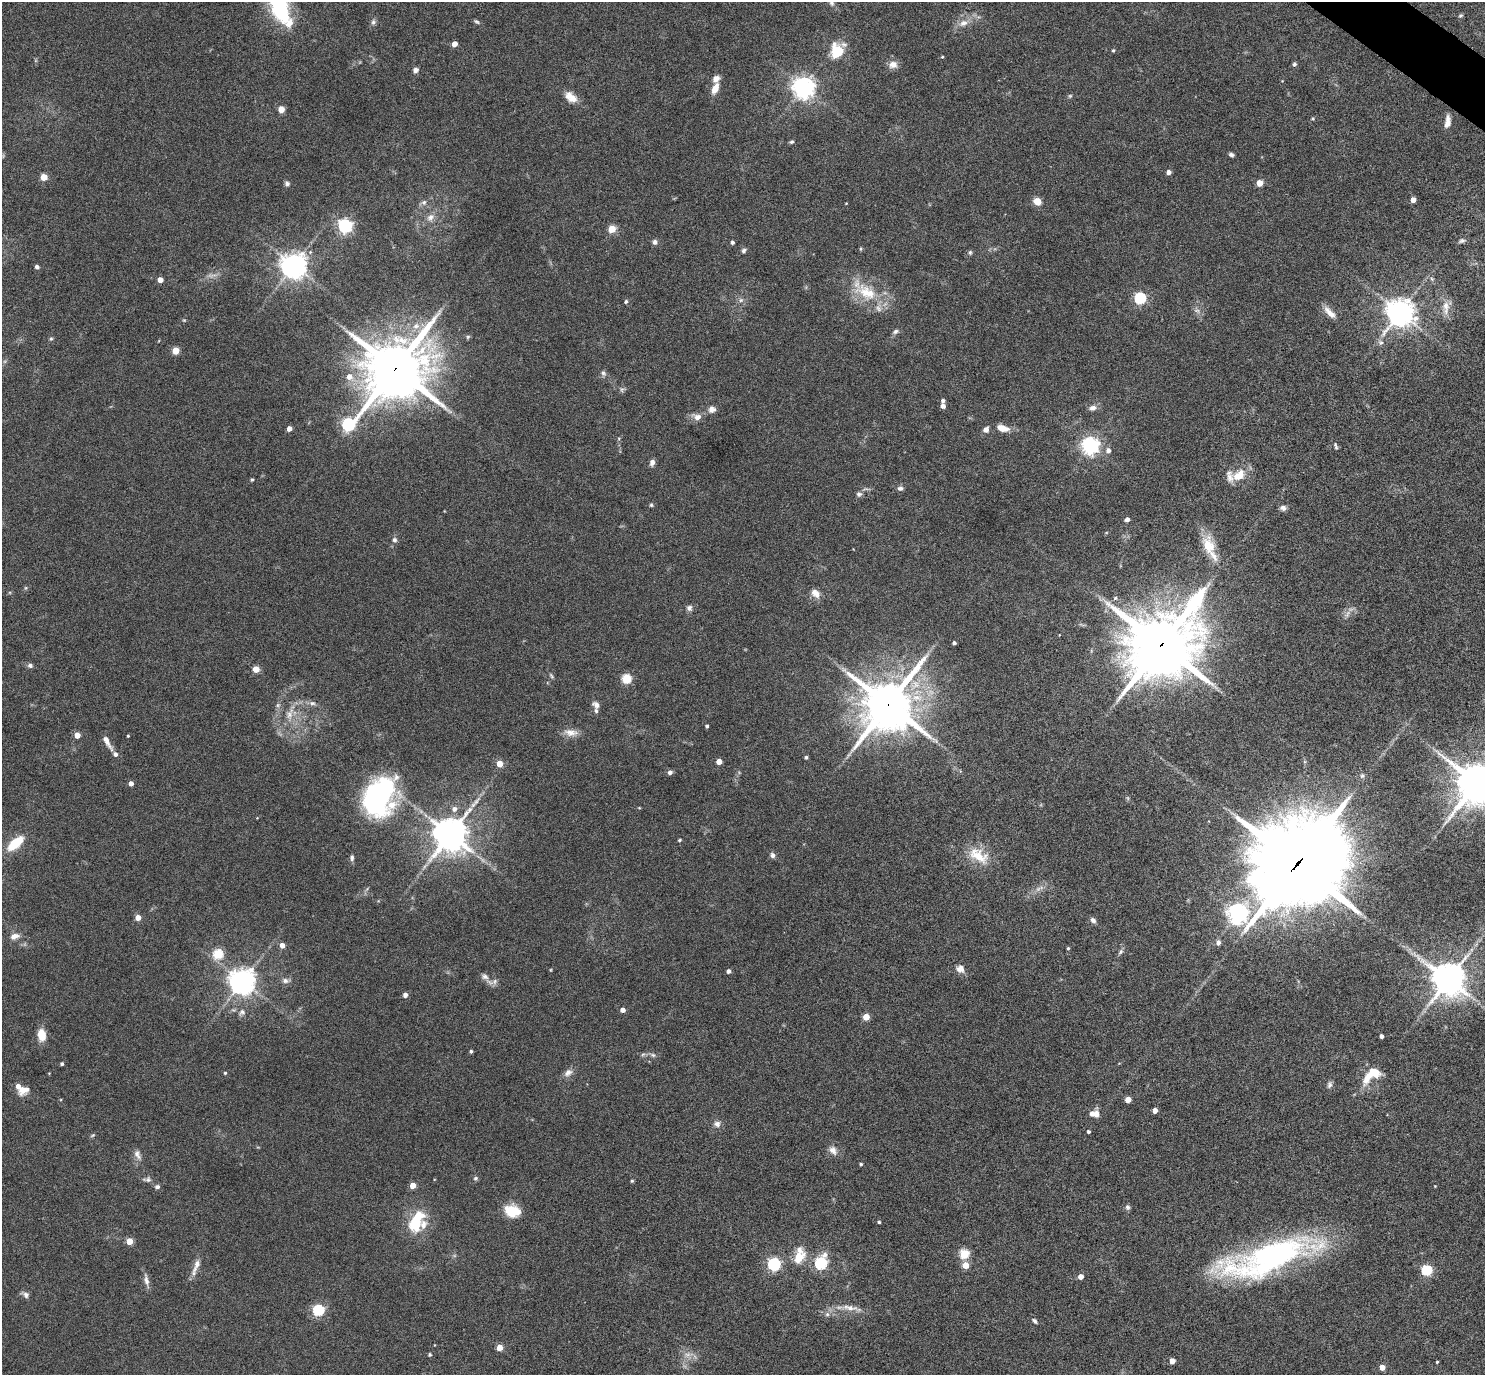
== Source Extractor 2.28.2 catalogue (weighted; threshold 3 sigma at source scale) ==
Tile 10 of 4 x 4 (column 2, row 3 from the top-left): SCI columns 1489-2971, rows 1670-3042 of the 5940 x 5944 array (HDU 1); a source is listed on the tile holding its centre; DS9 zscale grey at full resolution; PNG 1487 x 1377 px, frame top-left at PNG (2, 2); no overlay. Shown black and unused: <1% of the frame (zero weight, under 5 of 9 exposures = <1% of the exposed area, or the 3 px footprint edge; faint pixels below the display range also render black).
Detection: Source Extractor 2.28.2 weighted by HDU 2 'WHT'; one run over the whole footprint, this tile lists its part. Background 0.0429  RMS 0.0039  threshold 0.016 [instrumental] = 3 sigma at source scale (4.09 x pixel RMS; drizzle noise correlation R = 1.36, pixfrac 0.8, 0.05/0.05 arcsec/px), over >= 5 px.
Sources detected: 211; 3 too faint to see at this stretch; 1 long thin detection or spike segment (spike, bleed or trail) — not listed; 14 inside a brighter listed object's ellipse — not listed separately; the other 193 listed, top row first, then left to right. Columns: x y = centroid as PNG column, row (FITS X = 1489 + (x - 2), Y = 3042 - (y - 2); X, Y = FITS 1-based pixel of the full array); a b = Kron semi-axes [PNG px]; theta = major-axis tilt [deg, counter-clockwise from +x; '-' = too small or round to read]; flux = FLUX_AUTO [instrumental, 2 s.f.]
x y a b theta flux
831 3 9 7 -61 1.2
279 6 35 15 -66 36
1461 15 6 4 19 0.54
373 22 8 6 87 0.99
477 22 8 5 -29 0.69
963 23 13 8 23 2.8
454 44 4 4 - 4.2
1113 50 4 4 - 0.51
837 51 17 14 68 10
942 57 4 3 - 0.3
893 64 11 10 - 2.5
1294 64 5 5 - 0.68
415 70 6 6 - 1.4
804 87 7 7 - 280
715 88 13 7 66 4
1070 96 6 5 - 0.51
571 97 17 10 -40 4.1
281 109 4 4 - 5.8
1313 119 5 4 - 0.48
1447 121 16 6 82 2.8
791 142 6 4 10 0.59
1231 155 5 4 - 0.98
1169 172 4 4 - 1.8
44 177 4 4 - 8.3
287 183 7 6 - 0.92
1260 183 5 4 - 5.3
1413 200 4 4 - 3
1037 201 7 6 - 4.3
424 202 8 7 - 1.2
846 203 3 3 - 0.25
430 217 12 8 39 2.4
345 226 6 6 - 85
612 229 5 5 - 10
1462 241 7 6 - 0.76
655 242 7 6 - 1.1
732 242 4 4 - 0.91
861 249 5 3 - 0.41
744 250 6 5 - 0.85
970 252 6 5 - 0.61
294 265 8 7 - 420
37 267 4 4 - 1.3
210 276 9 4 -17 1.1
1432 279 6 4 -46 0.57
160 280 4 4 - 3.4
857 284 33 18 -65 9.2
1140 298 5 5 - 41
741 300 6 6 - 0.93
626 301 5 4 - 0.57
1446 307 22 8 -88 3.3
878 308 11 7 -58 1.9
1197 310 9 4 -8 0.9
1400 312 8 8 - 500
1330 313 20 8 -45 3.2
184 320 5 4 - 0.39
416 326 10 9 - 3.1
895 332 9 5 28 1
468 337 6 5 - 0.53
51 339 5 5 - 0.51
1381 342 8 7 - 1.2
176 351 5 5 - 8.1
395 368 21 19 32 2100
603 373 8 6 -64 1.1
349 376 7 7 - 2.8
622 390 6 6 - 0.77
943 401 4 4 - 0.94
943 406 4 4 - 1.9
1093 408 10 7 12 1.8
712 409 9 9 - 1.8
697 417 11 8 -13 2.5
348 424 8 6 41 66
1002 428 14 7 -15 4.2
289 429 4 4 - 2.5
986 430 5 5 - 2.2
1090 446 6 6 - 150
1336 446 10 4 -71 0.72
1108 450 6 6 - 1.5
652 462 7 5 75 1.7
1239 475 16 10 37 6.5
252 480 4 3 - 0.44
900 488 8 6 2 1
859 494 8 6 16 1
651 505 5 5 - 0.53
1283 508 8 6 -9 1.3
1127 520 6 4 29 1.1
394 540 7 6 - 0.93
1208 546 26 16 -75 8.7
815 593 13 9 -45 2.6
689 608 8 8 - 1.2
1347 614 11 5 52 1.5
954 643 4 3 - 0.72
1161 644 25 21 41 2700
30 665 7 6 - 1.1
256 669 4 4 - 6.8
551 676 8 4 -55 0.58
626 679 5 5 - 24
312 703 8 6 -1 1.2
888 704 17 16 - 1700
278 705 6 6 - 0.77
596 705 9 6 -32 1.8
290 714 20 9 74 4.2
707 726 4 3 - 0.68
571 732 20 9 -7 3.3
77 735 4 4 - 4.5
128 736 3 2 - 0.4
107 742 20 5 -60 2.6
806 757 4 4 - 0.65
719 762 4 4 - 3.7
500 764 4 4 - 6.5
670 772 6 5 - 1.2
1362 776 7 5 88 0.77
131 783 4 4 - 2.1
1477 783 14 13 - 1300
378 797 45 30 67 55
454 809 7 6 - 1.8
450 834 11 10 - 750
679 840 5 3 - 0.44
15 843 16 7 41 13
773 855 6 6 - 1.2
978 856 31 16 -32 9.3
352 858 8 5 85 0.93
1297 864 31 27 39 5300
1238 913 8 7 - 220
138 918 4 4 - 4.6
1093 920 6 5 - 1.4
14 936 13 8 17 2.4
1218 943 6 5 - 1.6
282 945 5 4 - 2.5
1068 948 4 3 - 0.47
1121 952 8 5 43 0.83
218 954 5 5 - 25
960 969 10 9 - 2.4
551 970 5 3 - 0.28
728 971 4 4 - 1.4
485 976 10 8 -28 1.6
1449 979 10 10 - 760
285 980 11 7 -10 1.5
242 981 8 8 - 430
495 981 11 7 30 1.6
405 995 4 4 - 1.7
623 1010 4 4 - 2.5
242 1012 10 8 48 1.6
866 1017 5 4 - 5.8
42 1035 11 7 -80 6.3
1381 1036 4 4 - 1.2
471 1051 4 4 - 0.68
643 1054 7 4 19 0.63
653 1055 8 6 -17 0.97
62 1064 3 3 - 0.71
225 1073 4 4 - 0.48
568 1073 13 9 34 2.1
1369 1075 26 9 56 6.9
1329 1085 9 6 78 1.1
23 1090 13 10 27 3.5
1128 1100 4 4 - 4.8
1155 1110 4 4 - 2.7
1092 1114 6 6 - 2
717 1124 9 8 - 1.7
1088 1132 4 3 - 0.66
93 1135 7 4 31 0.5
833 1150 13 9 -55 2.4
137 1154 14 8 -65 2
861 1164 4 3 - 0.54
476 1178 7 5 15 0.68
147 1179 12 7 -2 1.2
632 1181 4 4 - 0.51
413 1185 4 4 - 5.2
1435 1186 3 3 - 0.25
157 1187 5 5 - 1.2
1127 1207 7 6 - 0.87
512 1211 17 13 -19 8.5
879 1222 3 3 - 0.56
415 1225 22 18 56 11
129 1241 4 4 - 8
964 1254 5 5 - 22
799 1256 18 10 74 7.6
1268 1258 109 29 17 100
821 1263 7 5 67 50
774 1264 6 5 - 60
196 1265 24 7 67 3.1
966 1265 5 4 - 6.5
1427 1270 5 5 - 29
1081 1277 4 4 - 2.9
146 1280 18 6 -78 2
26 1295 9 7 -41 1.3
850 1308 28 7 -7 4.1
318 1310 5 5 - 40
827 1314 7 6 - 1.2
1034 1321 8 5 -45 0.81
500 1348 4 4 - 6.1
430 1355 4 4 - 0.58
1172 1361 4 4 - 4.1
1437 1362 3 3 - 0.37
1382 1367 4 4 - 4
Overlapping masked pixels (flux is a lower limit): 4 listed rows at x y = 395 368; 1161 644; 888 704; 1297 864
Isophote crosses this tile's border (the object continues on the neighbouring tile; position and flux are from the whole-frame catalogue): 3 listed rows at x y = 831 3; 279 6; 1477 783